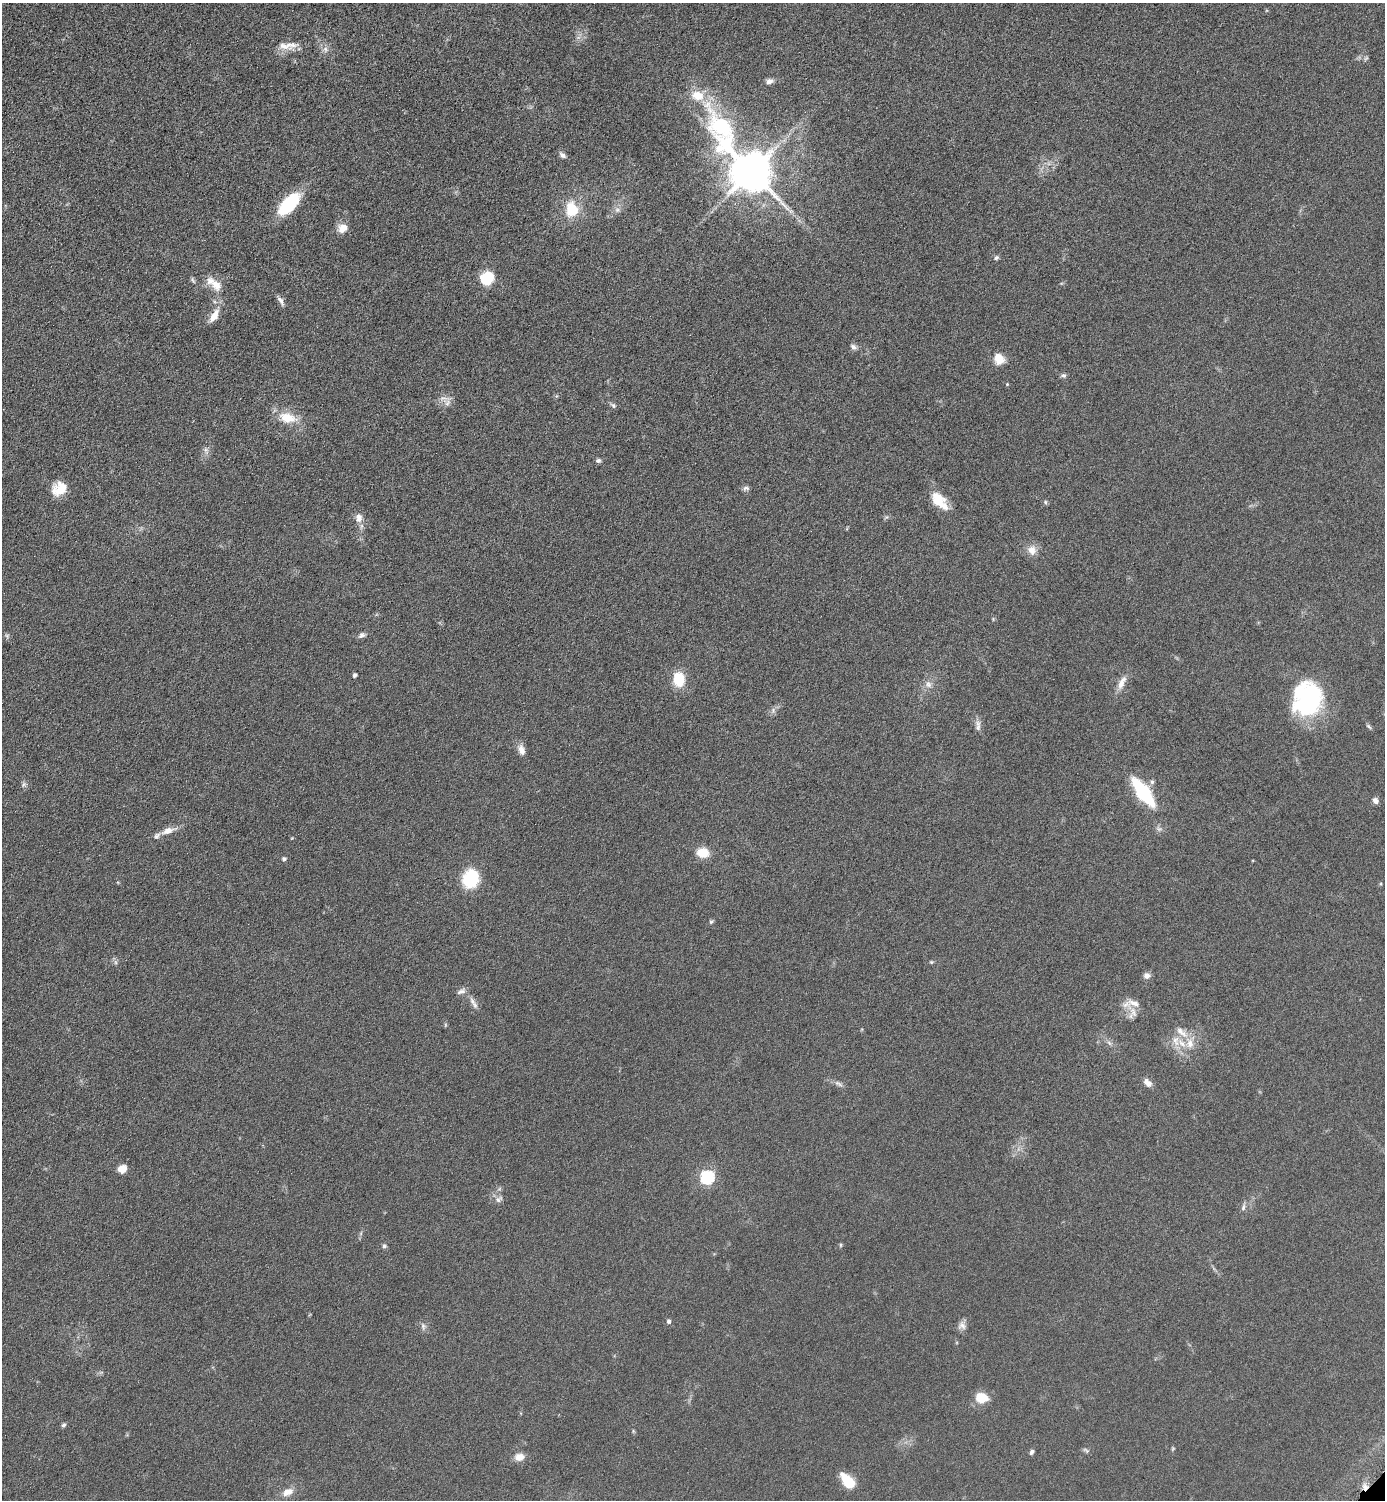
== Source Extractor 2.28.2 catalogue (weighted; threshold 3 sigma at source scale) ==
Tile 11 of 4 x 4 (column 3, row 3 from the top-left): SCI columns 3081-4463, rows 1513-3010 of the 6019 x 6019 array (HDU 1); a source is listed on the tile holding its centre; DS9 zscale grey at full resolution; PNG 1387 x 1502 px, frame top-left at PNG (2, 3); no overlay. Shown black and unused: <1% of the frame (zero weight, under 4 of 8 exposures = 1% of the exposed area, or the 3 px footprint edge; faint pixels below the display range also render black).
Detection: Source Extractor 2.28.2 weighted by HDU 2 'WHT'; one run over the whole footprint, this tile lists its part. Background 0.0761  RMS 0.0057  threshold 0.0234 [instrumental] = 3 sigma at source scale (4.09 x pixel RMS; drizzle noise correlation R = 1.36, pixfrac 0.8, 0.05/0.05 arcsec/px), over >= 5 px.
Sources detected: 88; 6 inside a brighter listed object's ellipse — not listed separately; the other 82 listed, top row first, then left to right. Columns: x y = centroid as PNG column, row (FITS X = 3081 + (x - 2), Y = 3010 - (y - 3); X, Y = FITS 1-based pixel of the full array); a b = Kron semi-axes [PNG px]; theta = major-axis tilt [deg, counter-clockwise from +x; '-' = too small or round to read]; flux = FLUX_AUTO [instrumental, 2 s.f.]
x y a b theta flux
284 46 27 10 -9 6.1
325 49 6 6 - 1.7
769 81 10 6 15 2.4
697 96 16 12 -13 9.7
562 155 9 5 -37 1.8
751 172 24 11 -53 2100
289 204 26 12 47 29
572 209 13 10 -87 18
617 210 7 6 - 1.6
343 228 12 10 31 5.4
996 258 7 6 - 1.1
487 278 15 13 39 15
193 280 10 3 -60 0.96
216 285 19 13 -56 7
281 301 14 5 -59 2.1
214 316 20 9 60 5.8
853 347 9 6 -35 1.8
999 359 12 10 -63 7.3
1063 375 8 6 -17 1.3
1007 384 4 4 - 0.42
447 403 11 6 67 2.4
613 405 8 6 -45 1.2
288 418 24 13 -13 11
206 450 7 4 -90 1.4
598 461 7 5 -11 1.3
746 488 9 5 -6 1.5
59 489 17 14 33 10
938 500 20 15 -57 10
1045 502 5 5 - 0.86
359 518 12 9 90 3.7
1032 550 14 12 -79 4.7
362 635 10 7 25 1.7
7 636 6 5 - 1
355 675 4 3 - 1.4
679 679 16 12 -83 14
1122 682 21 8 64 4.8
928 684 10 8 -64 2.8
1307 699 35 31 83 59
773 710 8 5 -80 1.4
978 726 17 6 -88 2.5
1369 726 8 4 -43 0.94
521 750 14 8 -67 3.6
1152 782 7 5 -76 1.3
24 784 7 6 - 1.3
1143 792 24 9 -53 51
1375 800 7 6 - 2.1
168 831 20 8 19 5.1
703 853 12 9 -11 9.8
284 859 5 5 - 1.2
471 879 19 16 73 24
711 922 5 5 - 0.79
115 962 7 4 -71 1
931 962 6 5 - 0.68
1147 975 8 7 - 2.5
461 991 12 6 20 2.1
472 1001 13 7 -57 2.8
1134 1003 22 8 -16 4.9
1133 1012 16 8 -69 4.4
445 1025 6 4 72 0.59
1181 1032 22 8 -41 5.8
1176 1041 16 9 -79 5.2
1109 1043 8 5 -45 1.3
1148 1083 13 8 -48 3
838 1084 13 5 -34 1.8
122 1169 9 7 20 6
707 1177 6 6 - 73
498 1199 11 6 45 1.9
1243 1207 9 5 73 1.5
841 1245 6 4 90 0.64
384 1246 6 5 - 1.1
668 1321 6 5 - 1.2
423 1326 9 6 -89 1.6
962 1326 12 10 -10 2.8
981 1398 11 9 -9 12
63 1425 6 5 - 1.1
633 1431 5 4 - 0.59
1086 1450 11 4 -31 1
1031 1452 7 5 64 1.3
519 1457 13 10 11 4.2
848 1481 14 8 -50 18
1365 1487 9 6 -89 2.6
288 1492 16 10 24 4.5
Overlapping masked pixels (flux is a lower limit): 1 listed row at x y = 1365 1487